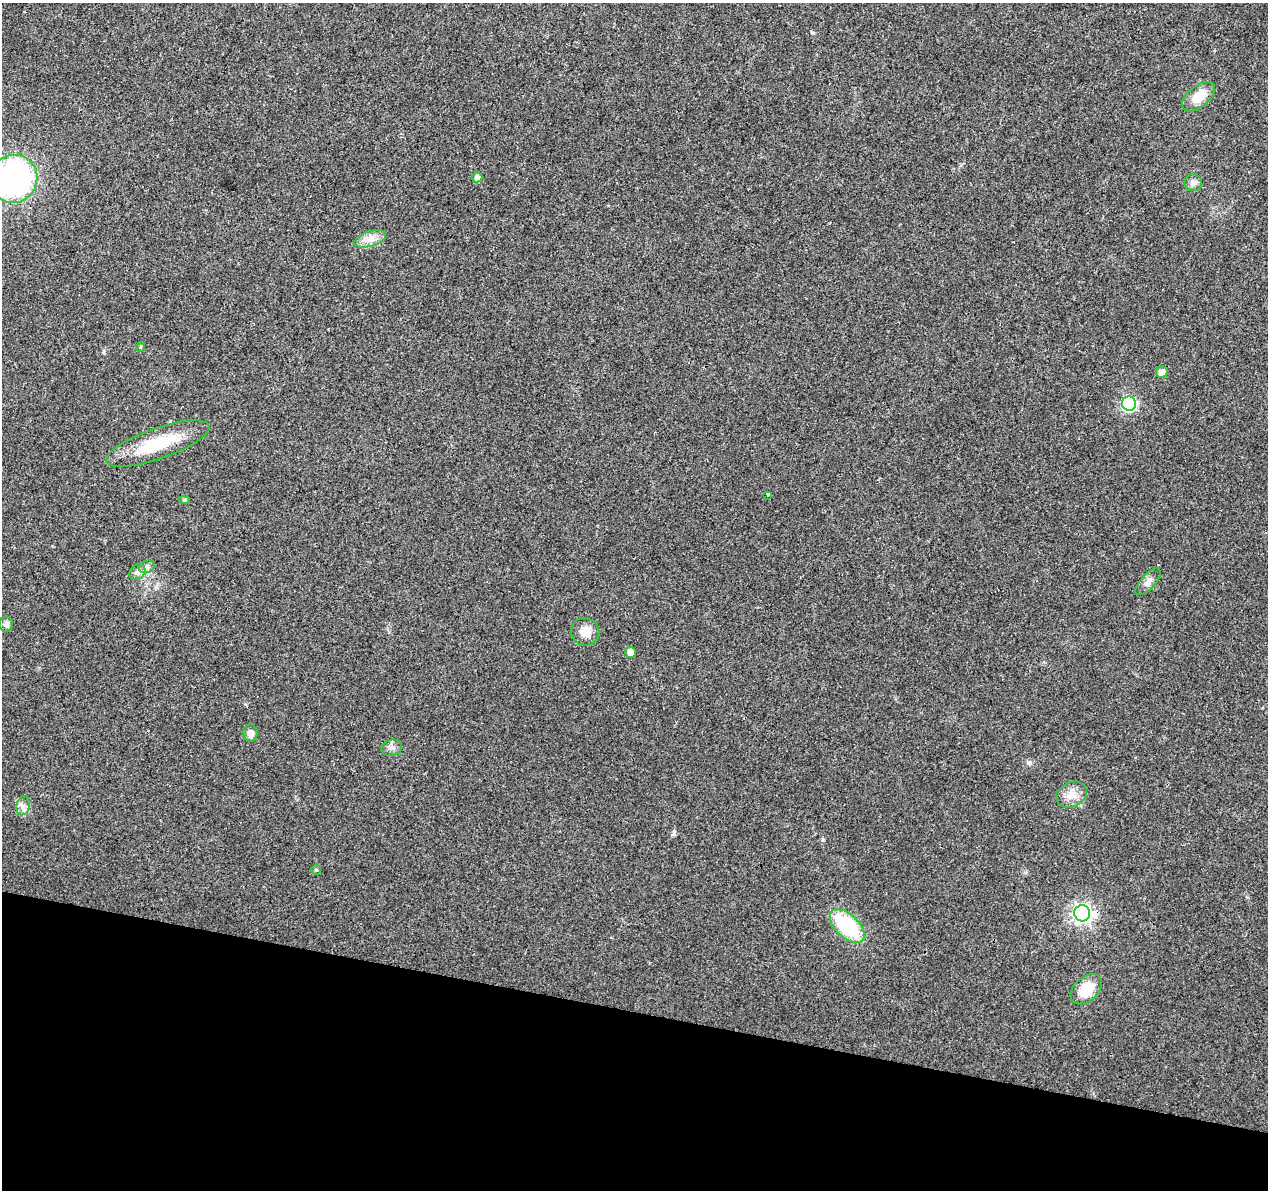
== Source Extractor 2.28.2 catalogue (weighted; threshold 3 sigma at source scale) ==
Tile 15 of 4 x 4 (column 3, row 4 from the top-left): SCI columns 2531-3796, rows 227-1414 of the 5076 x 5262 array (HDU 1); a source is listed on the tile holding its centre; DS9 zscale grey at full resolution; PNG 1270 x 1192 px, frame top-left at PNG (2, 3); each listed source drawn as its Kron ellipse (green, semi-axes under 4 px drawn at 4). Shown black and unused: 15% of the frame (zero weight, under 3 of 4 exposures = <1% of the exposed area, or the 3 px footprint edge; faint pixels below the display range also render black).
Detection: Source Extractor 2.28.2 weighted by HDU 2 'WHT'; one run over the whole footprint, this tile lists its part. Background 0.0223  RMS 0.003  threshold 0.0135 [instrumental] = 3 sigma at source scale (4.5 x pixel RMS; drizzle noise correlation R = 1.50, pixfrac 1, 0.0396/0.0396 arcsec/px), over >= 5 px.
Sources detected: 25; all 25 listed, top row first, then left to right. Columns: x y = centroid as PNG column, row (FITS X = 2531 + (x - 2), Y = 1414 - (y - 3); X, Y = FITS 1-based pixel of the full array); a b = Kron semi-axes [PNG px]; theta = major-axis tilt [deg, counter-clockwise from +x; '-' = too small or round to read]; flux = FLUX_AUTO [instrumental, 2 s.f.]
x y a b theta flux
1198 97 19 10 39 5.6
477 177 5 5 - 1.4
13 179 24 23 - 76
1193 183 9 8 - 1.6
370 239 16 7 18 2.6
140 347 5 4 - 0.33
1162 372 6 5 - 2.3
1129 404 7 7 - 48
158 444 54 15 19 15
768 495 3 3 - 1
184 500 5 4 - 0.48
147 567 8 6 21 0.98
137 572 9 7 48 1.1
1148 582 17 7 48 1.7
6 624 8 6 90 1
585 632 14 13 - 3.7
630 652 5 5 - 3.7
250 733 8 7 - 1.9
392 748 10 8 15 1.4
1072 794 16 12 27 3.5
23 806 9 7 77 1.3
316 870 5 4 - 0.36
1082 913 8 8 - 140
847 926 21 11 -43 23
1086 989 18 12 42 8.2
Overlapping masked pixels (flux is a lower limit): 1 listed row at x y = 1082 913
Isophote crosses this tile's border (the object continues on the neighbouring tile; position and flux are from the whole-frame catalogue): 1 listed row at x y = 13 179
Unlisted compact peaks at least as high as the median listed source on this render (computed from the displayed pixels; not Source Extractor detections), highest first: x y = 674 834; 1029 763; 813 33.